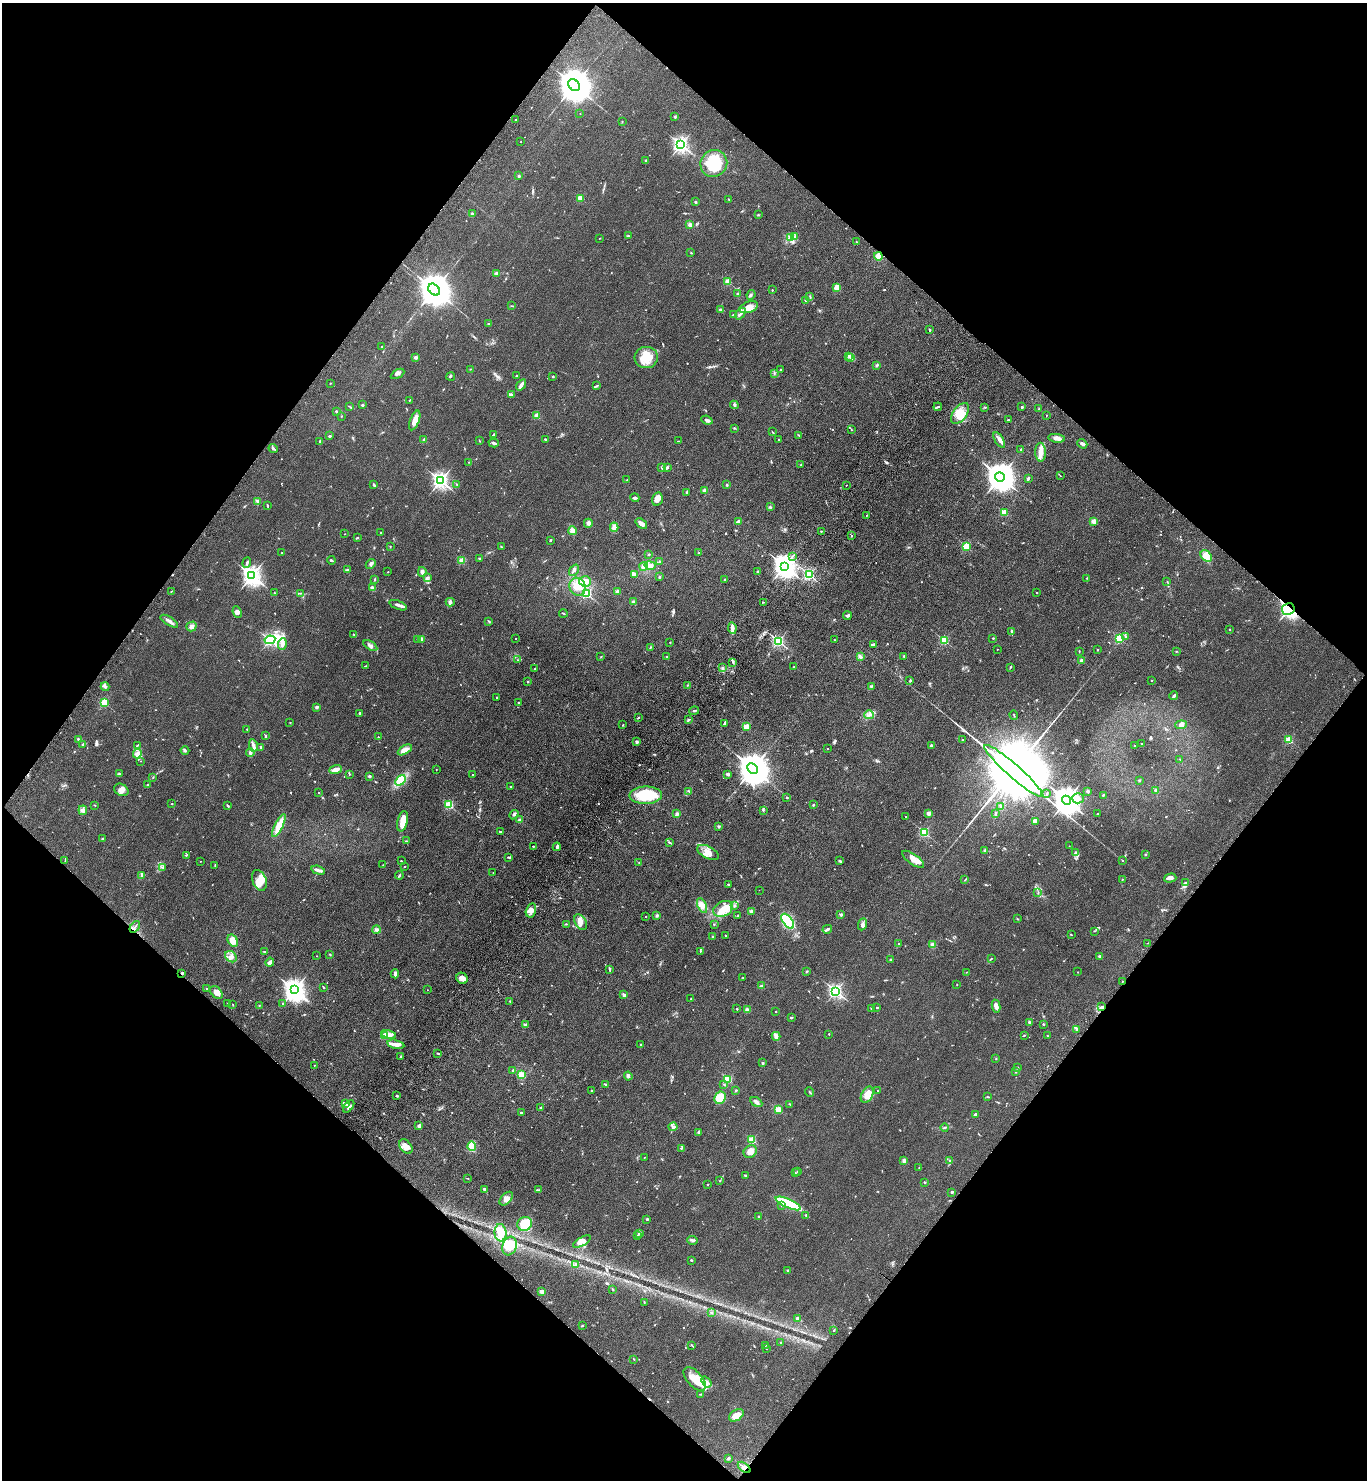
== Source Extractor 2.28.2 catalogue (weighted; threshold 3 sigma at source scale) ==
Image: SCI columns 392-5850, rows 84-5994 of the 6103 x 6077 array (HDU 1 of 3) = the unmasked area's bounding box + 8 px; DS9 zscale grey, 4 x 4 block average (1 PNG px = mean of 4 x 4 image px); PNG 1369 x 1482 px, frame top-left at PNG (2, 3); each listed source drawn as its Kron ellipse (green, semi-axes under 4 px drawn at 4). Shown black and unused: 50% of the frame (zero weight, under 3 of 4 exposures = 6% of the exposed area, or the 3 px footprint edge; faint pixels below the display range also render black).
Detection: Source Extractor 2.28.2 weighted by HDU 2 'WHT'. Background 0.0907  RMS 0.0088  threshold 0.0396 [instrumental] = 3 sigma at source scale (4.5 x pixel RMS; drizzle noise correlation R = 1.50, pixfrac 1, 0.05/0.05 arcsec/px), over >= 5 px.
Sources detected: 824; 6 inside a brighter object's white glare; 4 cosmic-ray / hot-pixel residue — neither listed nor drawn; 23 coinciding with a brighter row at this scale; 58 inside a brighter listed object's ellipse — not listed separately; of the other 733, all 500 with FLUX_AUTO >= 2.23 (the completeness limit of this list) listed and drawn (233 fainter detections not listed), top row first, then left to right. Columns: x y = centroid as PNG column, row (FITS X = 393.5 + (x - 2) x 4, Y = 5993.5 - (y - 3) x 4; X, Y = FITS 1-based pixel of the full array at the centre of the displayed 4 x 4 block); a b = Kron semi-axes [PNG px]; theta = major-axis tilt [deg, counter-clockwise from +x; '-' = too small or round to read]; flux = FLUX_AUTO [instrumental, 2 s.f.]
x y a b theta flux
574 85 6 5 - 16000
580 114 2 2 - 3.4
675 117 2 2 - 27
516 120 2 2 - 5.4
622 122 2 2 - 2.8
521 142 2 2 - 3.3
681 145 2 2 - 1900
646 160 3 2 - 8.8
714 163 14 13 - 180
519 176 2 2 - 33
580 198 2 2 - 160
729 199 3 2 - 4.3
695 202 2 2 - 29
472 214 4 2 - 5.9
758 215 2 2 - 2.9
690 225 2 2 - 97
628 236 3 2 - 3.3
795 236 2 2 - 5.8
790 237 3 2 - 6.6
600 238 2 2 - 2.6
856 242 2 2 - 7
691 253 2 2 - 7.8
878 256 4 4 - 62
496 273 3 3 - 6.8
728 282 2 2 - 200
837 287 4 4 - 55
434 290 7 5 -46 17000
772 290 2 2 - 9.9
737 294 2 2 - 2.4
751 295 5 2 - 7.7
810 297 3 2 - 4.7
805 300 2 2 - 18
512 306 2 2 - 2.7
749 307 10 5 18 44
720 310 2 2 - 31
740 314 6 3 48 14
733 315 3 2 - 4.8
488 324 2 2 - 3.1
929 330 4 2 - 5
381 347 2 2 - 6.3
848 356 3 2 - 6.1
416 357 4 3 - 7.5
646 358 11 10 - 120
851 358 3 2 - 8.5
877 365 3 2 - 8
470 369 2 2 - 2.3
780 370 2 2 - 5.6
774 373 2 2 - 3.6
397 374 7 2 29 12
451 376 4 2 - 4
516 376 2 2 - 3.2
553 376 2 2 - 5.9
330 383 2 2 - 3
521 385 6 2 54 27
597 386 3 2 - 5.3
511 394 3 2 - 14
409 400 2 2 - 3.3
362 405 2 2 - 32
734 405 4 3 - 8.7
350 407 4 2 - 3.7
938 407 4 2 - 7.6
985 407 4 2 - 4
1022 407 2 2 - 25
1039 409 2 2 - 3.2
336 411 2 2 - 5.1
960 414 12 7 54 74
537 415 2 2 - 130
1046 415 3 2 - 2.4
341 416 2 2 - 2.9
415 420 10 4 68 42
707 420 6 2 -22 21
1008 420 2 2 - 4.4
734 428 2 2 - 2.7
851 430 2 2 - 2.8
772 432 4 2 - 3.4
493 435 3 2 - 5.1
799 435 3 2 - 3.3
329 436 3 2 - 4.9
1056 438 8 4 -9 22
424 439 2 2 - 23
545 439 2 2 - 5.7
779 440 3 2 - 2.9
999 440 9 2 -57 18
320 441 3 2 - 6.1
480 441 2 2 - 2.9
678 441 3 2 - 2.8
494 443 5 2 - 14
1082 444 5 3 - 15
273 448 5 2 - 10
1021 449 2 2 - 18
1040 452 9 5 -88 44
469 462 2 2 - 2.7
801 465 2 2 - 7.3
662 468 4 2 - 7.7
667 468 3 2 - 5.5
1060 476 2 2 - 2.8
1000 477 5 4 - 8800
627 479 2 2 - 2.3
1028 479 3 2 - 7.4
440 481 3 2 - 2100
373 484 3 2 - 6.2
457 484 2 2 - 2.3
727 485 2 2 - 5.2
846 485 2 2 - 5.7
704 490 3 3 - 12
687 492 3 2 - 6.2
635 498 5 3 - 8.9
657 499 7 5 76 34
257 501 4 2 - 8.6
267 505 3 2 - 5.9
770 507 3 2 - 5.4
1004 513 2 2 - 250
866 516 2 2 - 2.3
738 521 3 2 - 16
1094 521 2 2 - 160
588 523 4 3 - 11
641 524 6 3 -37 29
614 527 4 4 - 24
572 531 4 3 - 25
821 531 2 2 - 8
380 533 2 2 - 2.9
344 534 2 2 - 2.3
852 536 2 2 - 12
357 538 3 2 - 5.2
550 540 2 2 - 7.5
390 546 2 2 - 2.4
501 547 3 2 - 3.8
966 547 2 2 - 330
281 553 2 2 - 2.9
699 553 3 2 - 3.6
649 554 2 2 - 4.9
792 556 2 2 - 2.5
1206 556 6 4 -43 59
479 558 2 2 - 3.9
331 560 4 2 - 5.9
462 561 4 3 - 23
247 562 5 2 - 10
660 562 3 2 - 5.5
371 564 5 3 - 12
650 565 5 3 - 29
784 566 4 3 - 5300
644 567 4 4 - 29
347 570 3 2 - 6.3
574 570 6 2 55 11
758 571 2 2 - 2.5
388 572 2 2 - 2.3
422 572 5 3 - 15
634 575 4 3 - 18
809 575 2 2 - 890
252 576 3 3 - 3200
659 577 2 2 - 5.4
427 578 3 2 - 5.9
1087 578 2 2 - 2.7
375 579 3 2 - 4.7
725 579 2 2 - 2.9
585 581 6 5 - 40
1167 582 2 2 - 2.7
578 587 9 8 - 70
372 588 4 3 - 16
171 591 3 2 - 2.6
617 591 3 3 - 11
274 593 2 2 - 2.6
300 593 2 2 - 3.4
1037 593 2 2 - 7.2
587 594 2 2 - 490
450 602 4 4 - 11
633 602 3 2 - 13
763 602 2 2 - 2.7
398 605 9 3 -21 19
1288 609 6 6 - 370
237 612 6 4 -67 15
563 613 4 2 - 4.3
847 616 4 2 - 12
169 621 10 3 -32 18
489 621 3 2 - 4.6
191 626 5 4 - 18
732 628 6 3 -83 34
1230 629 2 2 - 2.5
1012 631 2 2 - 22
353 634 3 2 - 4.3
1125 636 3 2 - 5.1
516 638 2 2 - 2.8
993 638 2 2 - 13
1119 638 2 2 - 380
417 639 2 2 - 5.5
421 639 3 3 - 12
270 640 5 2 - 1100
834 640 2 2 - 5
778 641 2 2 - 840
944 641 2 2 - 420
670 642 2 2 - 2.8
282 644 6 3 85 25
873 644 4 2 - 7.9
370 646 8 3 -33 16
650 647 3 2 - 4
997 649 2 2 - 2.5
1098 650 2 2 - 6.4
1079 651 3 2 - 3
1176 651 2 2 - 3.1
666 656 2 2 - 3.5
860 656 3 3 - 11
904 656 2 2 - 6.9
601 657 2 2 - 2.6
518 660 3 2 - 2.8
1081 660 2 2 - 67
733 663 2 2 - 3.3
365 666 2 2 - 2.4
794 667 2 2 - 8.3
1010 667 3 2 - 4.6
722 668 3 2 - 6.9
535 669 2 2 - 3.4
1151 680 2 2 - 7.3
528 681 2 2 - 14
910 681 3 2 - 2.9
688 685 2 2 - 3.3
871 686 4 2 - 6
105 687 4 2 - 14
1174 696 4 2 - 9
496 698 3 2 - 3.3
518 702 2 2 - 8.3
104 703 2 2 - 400
317 707 4 3 - 11
694 711 5 2 - 6.7
360 713 2 2 - 8.7
869 715 5 2 - 9.9
1014 715 4 2 - 4.2
638 718 3 2 - 3.6
688 720 3 2 - 9.2
290 723 2 2 - 6.1
724 724 4 2 - 5.4
623 725 2 2 - 4
1181 725 6 3 5 14
747 727 2 2 - 220
247 729 2 2 - 3
266 736 3 2 - 5.3
378 737 2 2 - 5.3
78 739 2 2 - 5.4
962 740 2 2 - 15
1289 740 2 2 - 310
637 742 3 3 - 11
83 744 3 2 - 7.2
1142 744 2 2 - 2.9
137 745 2 2 - 9.2
253 745 6 3 -79 16
1134 745 2 2 - 2.3
931 746 3 2 - 11
261 747 2 2 - 56
827 749 2 2 - 3.8
185 750 4 3 - 8
405 750 7 4 31 34
250 752 4 2 - 22
137 754 5 4 - 17
1180 759 2 2 - 5.7
141 761 2 2 - 3.1
753 769 6 4 -47 15000
336 770 6 3 19 31
436 770 2 2 - 4.9
1013 771 38 6 -41 180000
119 774 3 3 - 6.7
349 774 2 2 - 4.3
728 774 4 3 - 9.5
472 775 2 2 - 2.6
369 776 3 2 - 8.5
153 777 2 2 - 2.5
400 780 6 4 50 170
1139 780 2 2 - 5.5
147 785 2 2 - 5.9
511 786 2 2 - 4.3
121 790 7 5 -30 23
688 791 2 2 - 2.5
1087 791 2 2 - 44
1156 791 3 3 - 20
319 793 2 2 - 7.1
1047 794 3 2 - 5.6
646 795 16 8 1 200
1103 795 2 2 - 3.4
787 797 2 2 - 12
1078 798 6 5 - 30
1066 800 5 4 - 8800
172 804 2 2 - 2.6
95 805 2 2 - 3
449 805 2 2 - 430
813 805 3 2 - 6.1
228 806 3 2 - 5.8
1001 806 3 2 - 4.4
83 810 4 2 - 11
763 810 3 2 - 4.9
928 813 2 2 - 94
996 813 2 2 - 4.4
677 814 3 2 - 12
1097 814 2 2 - 2.3
514 815 5 3 - 8.9
906 816 2 2 - 6.6
520 820 2 2 - 68
403 821 10 5 77 90
1035 821 4 2 - 10
279 825 12 4 64 78
719 826 2 2 - 39
500 831 2 2 - 17
924 832 2 2 - 590
102 839 3 2 - 4.3
406 841 2 2 - 2.6
670 842 3 2 - 4.5
533 846 2 2 - 3.5
1069 846 2 2 - 4.4
557 847 4 2 - 17
985 850 3 2 - 6.7
708 852 12 6 -26 41
1076 852 3 2 - 5.7
1145 854 2 2 - 5.7
186 855 3 2 - 3.6
509 857 4 2 - 6.3
913 859 13 5 -35 40
65 861 3 2 - 3.6
200 861 2 2 - 2.4
401 861 2 2 - 2.8
839 861 4 2 - 5.2
1122 861 2 2 - 2.9
639 863 2 2 - 3.1
215 865 3 2 - 4.7
383 865 2 2 - 2.5
405 866 2 2 - 9.8
163 867 3 2 - 4.6
318 870 7 2 -17 25
493 872 2 2 - 5.6
141 875 3 2 - 11
399 875 4 2 - 6.3
1170 878 6 3 15 16
1122 879 2 2 - 5
259 880 11 7 -69 50
965 880 4 2 - 3.7
1186 883 2 2 - 16
728 884 2 2 - 5.7
759 890 2 2 - 2.3
1038 893 2 2 - 2.5
702 906 8 3 -66 25
735 906 2 2 - 4.5
723 909 10 7 28 70
531 910 7 5 75 28
751 912 2 2 - 85
657 915 3 3 - 7.5
738 915 3 2 - 3.3
841 915 2 2 - 37
645 917 2 2 - 2.8
1017 919 2 2 - 3.1
788 921 8 4 -53 360
581 922 8 5 -59 32
566 924 2 2 - 3
714 924 2 2 - 2.4
862 924 6 3 69 15
135 927 6 2 51 9.3
827 929 5 2 - 17
376 930 4 3 - 13
1094 931 2 2 - 2.7
725 935 2 2 - 9
1071 935 3 2 - 3
713 937 3 2 - 6.2
233 941 6 4 -57 52
1148 943 2 2 - 2.2
899 944 2 2 - 4.3
932 945 3 3 - 9.9
700 951 2 2 - 2.8
265 952 3 2 - 6.3
330 954 2 2 - 4.1
316 956 2 2 - 2.7
1100 956 3 2 - 7.3
231 957 6 5 - 24
992 958 2 2 - 2.3
890 959 4 2 - 4.7
270 962 4 3 - 22
609 969 3 2 - 8
806 971 3 2 - 3.9
966 972 2 2 - 2.8
1078 972 2 2 - 5.7
182 973 2 2 - 9.1
395 974 4 2 - 13
743 977 2 2 - 2.3
462 978 6 5 - 23
1122 981 2 2 - 5.4
957 985 2 2 - 2.9
761 986 2 2 - 55
323 988 2 2 - 4
207 989 2 2 - 4
294 990 4 3 - 4700
427 990 2 2 - 2.6
836 991 2 2 - 1500
216 993 7 5 -46 28
624 995 3 2 - 18
691 998 2 2 - 3.5
510 1001 4 2 - 5.5
227 1003 2 2 - 3
283 1003 2 2 - 8.1
233 1005 3 2 - 2.3
259 1005 2 2 - 2.8
996 1006 6 3 -79 28
1102 1007 3 3 - 6.8
877 1008 2 2 - 14
737 1009 2 2 - 3.6
871 1009 4 2 - 5.3
747 1010 4 3 - 11
775 1012 2 2 - 2.5
791 1017 3 2 - 6.3
1029 1022 4 2 - 4
1043 1024 2 2 - 4.8
525 1025 2 2 - 76
1076 1029 3 2 - 4.8
829 1034 2 2 - 9.6
389 1035 7 3 -12 35
1024 1035 3 2 - 4.2
384 1036 2 2 - 93
776 1036 4 3 - 19
1047 1036 2 2 - 3.2
396 1044 8 3 -13 35
641 1045 2 2 - 3.3
438 1053 3 2 - 4.5
400 1056 3 2 - 3.4
996 1059 2 2 - 2.7
763 1063 2 2 - 5.9
314 1065 2 2 - 5.2
1017 1068 2 2 - 4.3
513 1070 3 2 - 14
1016 1071 3 2 - 4.5
521 1075 4 3 - 48
628 1076 4 3 - 14
728 1079 2 2 - 320
605 1084 4 2 - 7.8
724 1084 2 2 - 2.9
736 1090 3 2 - 4.9
591 1091 2 2 - 4.4
877 1091 2 2 - 4.8
810 1092 5 2 - 5
867 1095 9 5 62 36
397 1096 3 2 - 5.8
987 1097 3 2 - 4.6
720 1098 6 5 - 86
756 1102 6 3 -31 15
346 1104 3 3 - 8.7
790 1104 2 2 - 4.2
349 1106 7 3 50 20
541 1108 2 2 - 24
778 1110 2 2 - 260
521 1113 2 2 - 20
976 1114 3 2 - 8.7
419 1125 3 2 - 4.3
673 1127 4 2 - 8.5
945 1128 4 2 - 5.2
699 1132 2 2 - 38
752 1140 2 2 - 300
472 1146 4 4 - 69
406 1147 8 5 -50 40
681 1149 2 2 - 2.9
750 1151 7 5 34 36
644 1158 2 2 - 2.8
949 1160 2 2 - 5
904 1161 2 2 - 72
919 1168 2 2 - 6
797 1171 2 2 - 2.2
795 1173 2 2 - 2.7
745 1175 2 2 - 5.3
467 1178 3 2 - 2.5
720 1181 2 2 - 2.9
925 1182 2 2 - 19
707 1185 2 2 - 3
484 1189 2 2 - 29
538 1190 2 2 - 2.7
952 1192 2 2 - 31
506 1199 8 5 47 34
788 1203 14 3 -24 380
781 1205 2 2 - 7.4
806 1215 2 2 - 20
759 1217 3 2 - 3.4
647 1219 3 2 - 5
525 1224 7 7 - 56
500 1233 8 6 -84 55
639 1233 2 2 - 43
637 1236 2 2 - 6
693 1240 5 2 - 8.4
582 1242 10 3 29 17
509 1246 9 7 69 73
691 1260 2 2 - 18
575 1265 3 2 - 6.3
788 1270 2 2 - 32
613 1289 2 2 - 3.9
542 1292 2 2 - 90
644 1302 2 2 - 2.7
711 1313 2 2 - 16
797 1318 2 2 - 52
582 1326 2 2 - 6.2
834 1330 2 2 - 4
781 1342 2 2 - 8.5
692 1345 2 2 - 3.2
765 1345 2 2 - 5.7
766 1348 2 2 - 6.3
634 1359 3 2 - 2.9
695 1379 14 7 -49 85
706 1382 6 4 -53 17
700 1394 3 2 - 3.9
736 1415 8 5 34 56
728 1458 3 2 - 4.9
744 1467 7 2 -38 13
Overlapping masked pixels (flux is a lower limit): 5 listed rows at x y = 878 256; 1288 609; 182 973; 1122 981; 744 1467
Diffuse or blended objects may show on this block-average render without a row.